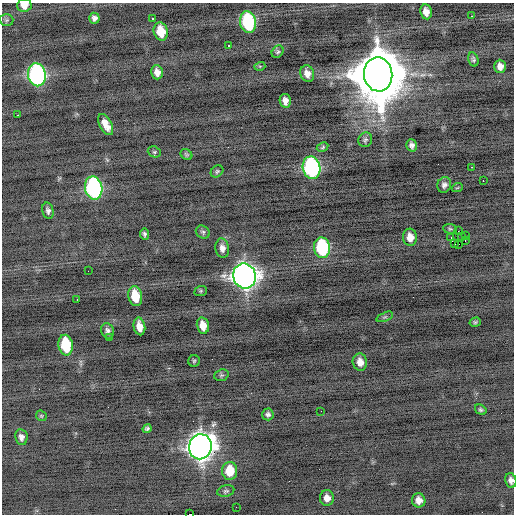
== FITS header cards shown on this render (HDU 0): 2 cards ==
NAXIS1  =                  512 / Axis length
NAXIS2  =                  512 / Axis length

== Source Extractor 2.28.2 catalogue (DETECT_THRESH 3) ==
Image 512 x 512 px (HDU 0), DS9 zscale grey, 1 PNG px = 1 image px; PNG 516 x 516 px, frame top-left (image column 1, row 512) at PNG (2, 3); each listed source drawn as its Kron ellipse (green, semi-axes under 4 px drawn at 4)
Background -0.533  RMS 0.8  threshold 2.4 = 3 sigma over >= 5 px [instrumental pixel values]
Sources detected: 75; all 75 listed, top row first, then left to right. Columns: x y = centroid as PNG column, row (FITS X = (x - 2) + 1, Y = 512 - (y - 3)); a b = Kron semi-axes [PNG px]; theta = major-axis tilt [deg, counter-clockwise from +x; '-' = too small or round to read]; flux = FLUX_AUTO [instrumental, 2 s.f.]
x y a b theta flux
24 5 7 6 - 490
426 12 7 5 -80 390
471 16 3 2 - 79
94 18 5 5 - 180
153 19 3 2 - 78
7 20 7 6 - 110
248 22 11 8 -78 5300
161 31 9 7 -76 1100
229 45 3 3 - 470
278 52 7 5 49 100
473 59 7 5 -75 130
260 66 5 3 - 55
500 66 6 6 - 350
157 72 7 5 -76 350
307 74 8 6 -68 390
378 74 17 14 -82 440000
37 75 11 9 -80 13000
285 101 7 5 -79 330
18 115 3 2 - 76
106 125 11 6 -63 530
365 140 7 7 - 140
412 145 6 5 - 210
323 147 6 4 28 76
154 152 7 5 -20 100
186 154 6 5 - 86
471 167 3 2 - 99
311 168 11 8 -79 11000
217 171 7 5 39 99
483 181 2 2 - 100
444 185 8 7 - 210
94 188 11 8 -79 12000
457 188 5 3 - 52
48 211 8 5 -76 170
450 229 7 5 -6 38
458 231 2 2 - 83
203 232 7 6 - 120
144 234 5 4 - 120
465 235 2 2 - 19000
461 236 2 2 - 28
410 237 8 7 - 510
451 237 3 2 - 290
465 241 2 2 - 20
455 244 3 2 - 190
458 245 3 2 - 140
222 248 10 7 -81 300
322 248 10 8 -81 5300
88 271 2 2 - 39
245 276 12 11 - 51000
201 291 6 5 - 76
135 296 10 7 -79 1300
77 299 3 2 - 61
385 317 9 4 22 110
475 322 6 4 16 95
139 326 9 5 -79 550
203 326 8 6 -77 600
108 331 8 6 -73 190
110 338 2 2 - 130
66 345 10 7 -81 2600
194 361 6 5 - 84
360 362 9 7 -78 460
221 375 7 5 19 100
481 410 6 4 -32 100
321 411 2 2 - 31
268 414 6 5 - 150
41 416 6 5 - 75
147 429 4 4 - 100
21 437 8 6 -81 230
200 447 12 11 - 61000
230 471 9 7 89 1300
511 480 7 5 -77 230
226 491 8 6 15 110
327 498 8 7 - 370
419 500 7 6 - 350
236 507 2 2 - 44
189 514 3 2 - 6600
At the frame edge (FLAGS 8, measured only in part): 3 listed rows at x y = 24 5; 511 480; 189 514